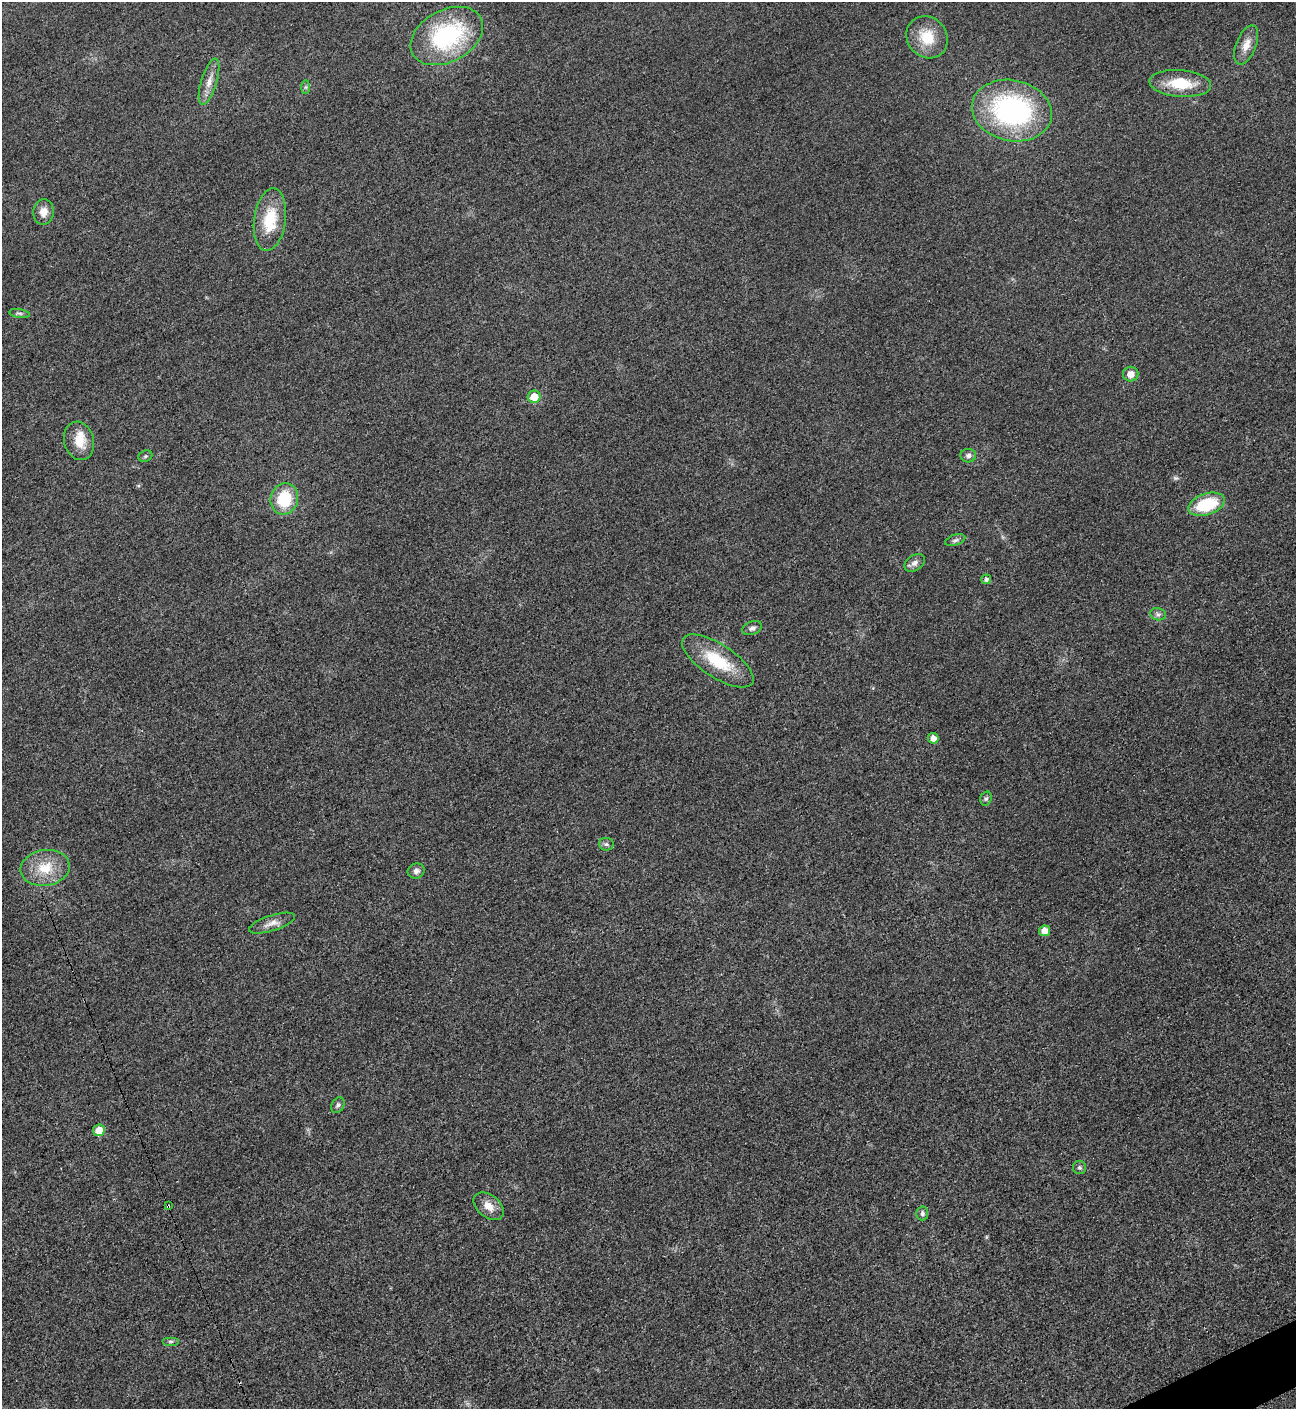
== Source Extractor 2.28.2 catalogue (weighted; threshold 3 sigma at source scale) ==
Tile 6 of 4 x 4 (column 2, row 2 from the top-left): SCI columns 1594-2887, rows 2826-4232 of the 5640 x 5648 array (HDU 1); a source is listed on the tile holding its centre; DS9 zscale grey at full resolution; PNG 1298 x 1411 px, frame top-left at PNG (2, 2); each listed source drawn as its Kron ellipse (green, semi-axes under 4 px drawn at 4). Shown black and unused: <1% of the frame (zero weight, under 3 of 5 exposures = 1% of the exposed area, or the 3 px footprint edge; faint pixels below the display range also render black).
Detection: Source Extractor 2.28.2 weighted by HDU 2 'WHT'; one run over the whole footprint, this tile lists its part. Background 0.0192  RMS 0.0051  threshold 0.0228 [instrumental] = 3 sigma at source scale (4.5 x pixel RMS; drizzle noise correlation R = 1.50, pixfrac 1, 0.05/0.05 arcsec/px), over >= 5 px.
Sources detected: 38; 1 inside a brighter listed object's ellipse — not listed separately; the other 37 listed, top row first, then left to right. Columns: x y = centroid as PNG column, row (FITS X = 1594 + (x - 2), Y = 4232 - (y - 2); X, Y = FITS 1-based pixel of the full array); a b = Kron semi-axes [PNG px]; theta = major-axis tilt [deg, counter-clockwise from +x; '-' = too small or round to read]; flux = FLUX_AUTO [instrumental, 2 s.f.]
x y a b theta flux
447 36 39 26 28 59
927 37 22 19 -48 14
1246 45 20 10 69 5.6
209 82 24 8 73 5.4
1180 83 31 13 -5 17
306 87 7 4 89 0.91
1012 111 40 30 -12 92
43 212 12 10 85 5
270 220 31 16 82 19
19 313 10 3 -9 0.97
1131 374 8 7 - 4
534 397 6 6 - 8.4
79 441 19 15 -75 9.5
145 456 7 5 21 0.88
968 456 8 7 - 1.8
284 499 16 13 73 20
1207 504 19 10 19 24
955 540 10 5 18 1.4
915 563 11 7 35 2.4
986 579 5 4 - 1.4
1158 614 8 6 -12 1.5
752 628 10 6 20 1.7
718 661 41 16 -33 23
933 738 5 5 - 3.6
986 798 7 5 72 1.1
606 844 7 6 - 1.2
45 868 25 18 9 14
416 871 9 7 19 2.1
272 923 24 7 18 4.3
1044 931 5 5 - 5.2
338 1105 8 6 59 1.3
99 1130 6 5 - 8.4
1080 1168 6 6 - 1.1
168 1206 4 2 - 0.97
488 1206 17 11 -40 5.7
922 1213 7 6 - 1.4
171 1341 8 4 0 0.93
Overlapping masked pixels (flux is a lower limit): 1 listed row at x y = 168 1206